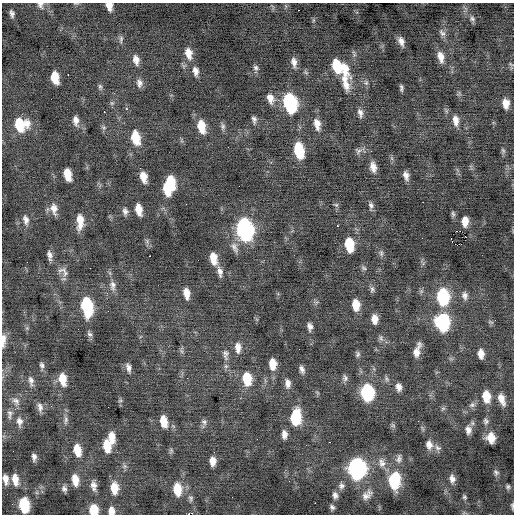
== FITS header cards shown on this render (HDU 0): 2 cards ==
NAXIS1  =                  512 / Axis length
NAXIS2  =                  512 / Axis length

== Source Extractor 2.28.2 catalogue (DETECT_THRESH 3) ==
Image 512 x 512 px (HDU 0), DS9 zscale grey, 1 PNG px = 1 image px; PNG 516 x 516 px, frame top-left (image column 1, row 512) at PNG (2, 3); no overlay
Background -0.0478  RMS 0.93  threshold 2.79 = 3 sigma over >= 5 px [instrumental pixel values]
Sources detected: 166; all 166 listed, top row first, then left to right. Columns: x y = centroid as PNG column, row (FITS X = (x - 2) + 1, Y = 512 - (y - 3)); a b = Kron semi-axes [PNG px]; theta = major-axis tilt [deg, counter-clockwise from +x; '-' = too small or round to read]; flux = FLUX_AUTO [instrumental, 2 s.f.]
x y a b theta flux
76 4 6 4 -18 72
40 5 9 8 - 230
109 6 8 6 -73 460
298 10 2 2 - 62
12 14 7 4 -78 200
472 19 7 7 - 150
313 20 6 4 -72 82
442 33 11 7 -51 240
121 39 12 5 82 180
401 41 10 6 -71 340
188 53 13 8 -76 630
441 57 14 7 -76 530
136 60 12 7 -76 420
294 62 12 7 -83 360
511 64 8 3 -44 76
336 66 12 7 -74 1800
256 68 7 7 - 170
344 68 19 9 -60 950
195 71 11 7 -80 350
68 75 3 2 - 70
55 77 11 6 -78 1300
345 82 26 9 -82 850
139 83 11 8 -85 310
366 83 7 6 - 140
100 87 8 5 -80 140
401 88 6 3 -85 140
270 98 12 8 -72 490
112 103 6 6 - 110
290 103 13 8 -76 9500
506 103 9 6 -86 540
126 108 5 4 - 110
104 112 3 2 - 310
360 113 11 6 -75 280
254 120 9 5 -81 190
456 120 13 7 -82 460
76 121 12 6 -82 350
317 124 14 8 -78 540
20 125 14 13 - 2200
201 126 14 8 -77 1100
223 126 9 6 -85 180
104 127 7 5 -21 130
135 138 13 8 -78 1600
503 150 8 5 -63 120
299 151 13 7 -79 2700
358 151 10 9 - 230
373 167 11 7 -80 460
67 174 11 6 -76 1000
406 175 9 5 -74 320
143 177 10 6 -74 610
171 182 12 7 -74 1700
167 189 12 7 -75 1400
423 202 2 2 - 420
186 204 2 2 - 340
336 205 8 5 -28 100
371 206 10 6 -83 200
54 209 14 8 -79 520
139 209 10 6 -78 700
125 211 9 6 -77 240
453 214 8 5 -87 130
26 220 12 7 -77 340
80 221 16 7 90 850
465 221 9 6 89 620
337 226 3 2 - 620
244 230 14 9 -79 16000
460 231 2 2 - 110
349 245 11 7 -81 1900
235 247 16 8 -67 380
381 253 9 5 -81 160
50 255 11 6 -79 310
150 256 2 2 - 97
213 258 12 7 -79 880
90 268 2 2 - 450
364 268 8 5 -40 120
63 271 17 10 -40 470
220 272 14 6 -80 350
113 285 14 9 -86 410
372 289 9 6 90 170
186 293 11 6 -81 580
465 295 11 7 -85 270
443 297 13 9 -86 4900
356 305 10 7 -83 950
87 306 15 8 -79 4900
108 311 3 2 - 89
374 319 10 7 -85 510
442 322 12 10 -83 6300
491 322 8 4 -22 110
310 327 8 5 -83 260
90 334 9 6 -55 170
381 338 8 7 - 180
3 340 18 5 86 430
238 348 14 8 -87 480
299 349 2 2 - 30
417 350 14 6 73 570
181 351 7 4 -70 120
358 354 8 6 -86 150
481 354 8 6 -84 470
225 355 16 8 -90 370
273 364 11 7 -87 850
42 365 9 6 -70 180
128 368 12 6 -75 280
302 369 9 5 -68 250
187 378 2 2 - 93
345 378 9 7 -79 200
63 379 14 8 -79 920
247 379 13 8 -84 1700
387 379 9 5 -51 150
31 381 13 6 -80 290
288 383 12 7 -89 350
399 387 9 6 -76 360
367 392 11 8 -85 6500
486 396 12 8 -81 1000
502 399 15 7 -70 570
120 400 6 5 - 110
16 401 13 9 -43 370
472 405 9 7 27 210
40 407 13 7 -81 310
443 408 6 6 - 120
10 414 14 7 88 300
295 417 13 8 86 3300
66 420 14 5 88 260
19 421 14 8 -85 400
163 421 13 7 -79 880
486 421 8 7 - 180
204 422 8 8 - 210
393 425 7 6 - 120
423 428 9 3 -69 89
468 430 10 7 -81 380
284 434 8 5 -86 350
112 437 13 7 -82 740
491 438 9 7 -75 840
330 442 3 2 - 77
429 445 11 9 -82 440
107 446 12 7 -84 1200
439 448 8 5 -19 250
77 450 13 8 -79 960
13 451 2 2 - 38
171 451 7 5 71 120
214 452 2 2 - 150
34 457 7 4 -86 240
399 459 13 8 77 300
213 461 8 6 -88 530
382 463 13 10 -75 490
125 466 6 6 - 150
356 468 13 10 -87 16000
496 472 8 7 - 160
5 479 12 6 -81 460
452 479 9 7 -81 340
15 480 14 8 -80 720
75 480 12 7 -80 690
394 480 16 11 85 2900
93 486 12 7 -80 360
341 486 9 8 - 240
508 487 6 5 - 130
114 488 12 8 -86 930
64 489 8 6 -75 210
177 489 14 9 -85 1200
335 495 8 6 -74 240
367 495 16 9 41 470
464 497 6 5 - 110
191 499 9 6 -87 160
315 503 2 2 - 420
24 505 12 8 -82 3000
512 506 8 3 -82 110
332 507 7 5 -61 160
94 510 9 7 -83 1400
111 511 8 6 -79 460
At the frame edge (FLAGS 8, measured only in part): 8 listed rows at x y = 76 4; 40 5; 109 6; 3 340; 5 479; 512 506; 94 510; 111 511